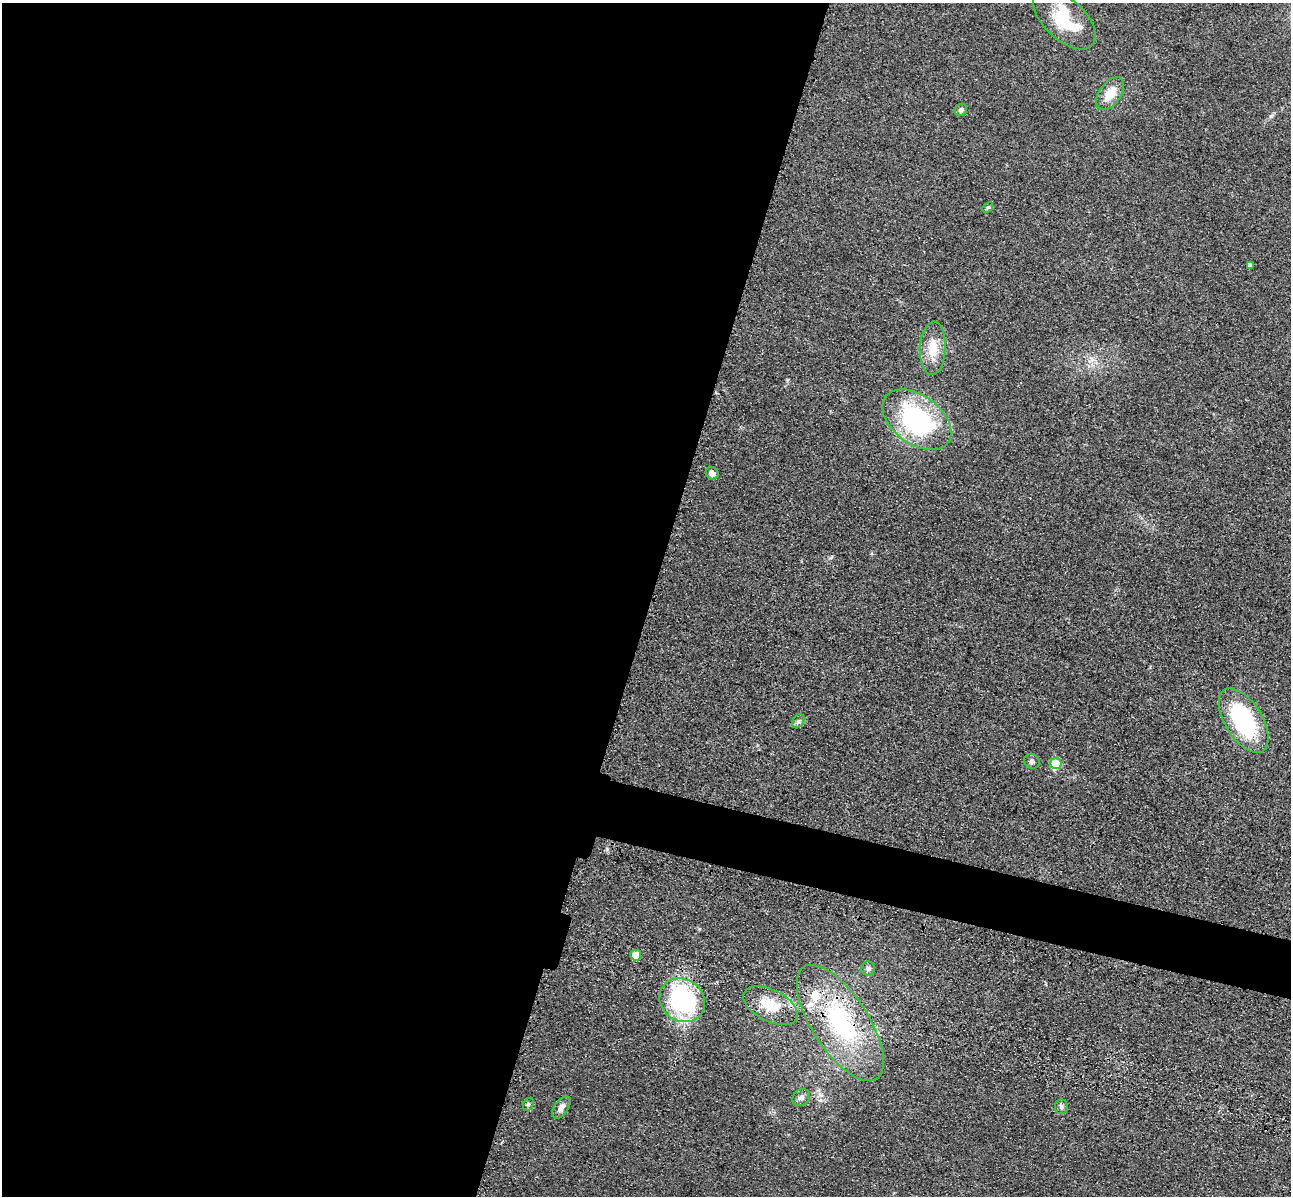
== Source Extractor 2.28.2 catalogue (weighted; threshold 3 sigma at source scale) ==
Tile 5 of 4 x 4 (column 1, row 2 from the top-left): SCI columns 173-1461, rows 2786-3979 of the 5350 x 5365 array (HDU 1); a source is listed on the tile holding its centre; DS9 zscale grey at full resolution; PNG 1293 x 1198 px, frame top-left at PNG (2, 3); each listed source drawn as its Kron ellipse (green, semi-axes under 4 px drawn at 4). Shown black and unused: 53% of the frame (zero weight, under 3 of 4 exposures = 9% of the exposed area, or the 3 px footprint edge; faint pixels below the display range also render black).
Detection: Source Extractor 2.28.2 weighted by HDU 2 'WHT'; one run over the whole footprint, this tile lists its part. Background 0.0485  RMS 0.0084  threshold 0.0377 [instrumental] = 3 sigma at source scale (4.5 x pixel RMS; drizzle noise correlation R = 1.50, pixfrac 1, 0.05/0.05 arcsec/px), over >= 5 px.
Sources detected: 25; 4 inside a brighter listed object's ellipse — not listed separately; the other 21 listed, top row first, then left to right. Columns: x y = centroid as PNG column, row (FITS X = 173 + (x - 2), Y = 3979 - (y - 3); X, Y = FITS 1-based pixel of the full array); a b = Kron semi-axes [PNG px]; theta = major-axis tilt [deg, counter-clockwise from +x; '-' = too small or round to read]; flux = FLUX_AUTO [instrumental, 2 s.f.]
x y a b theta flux
1064 19 38 20 -43 37
1110 94 19 10 54 14
961 110 6 5 - 2.3
988 208 6 4 43 1.1
1250 265 4 4 - 2.8
933 348 27 13 87 18
917 420 39 24 -36 120
712 473 6 6 - 4
1244 720 36 18 -58 93
798 721 7 5 60 1.9
1032 761 8 7 - 2.5
1056 763 5 5 - 35
636 955 5 5 - 12
868 969 7 7 - 2.8
682 1000 23 21 -36 110
771 1006 29 16 -27 23
840 1023 67 28 -57 110
801 1098 9 7 38 3.6
528 1104 7 5 60 1.6
561 1107 12 7 56 4.9
1061 1107 7 6 - 2.4
Overlapping masked pixels (flux is a lower limit): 1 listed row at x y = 840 1023